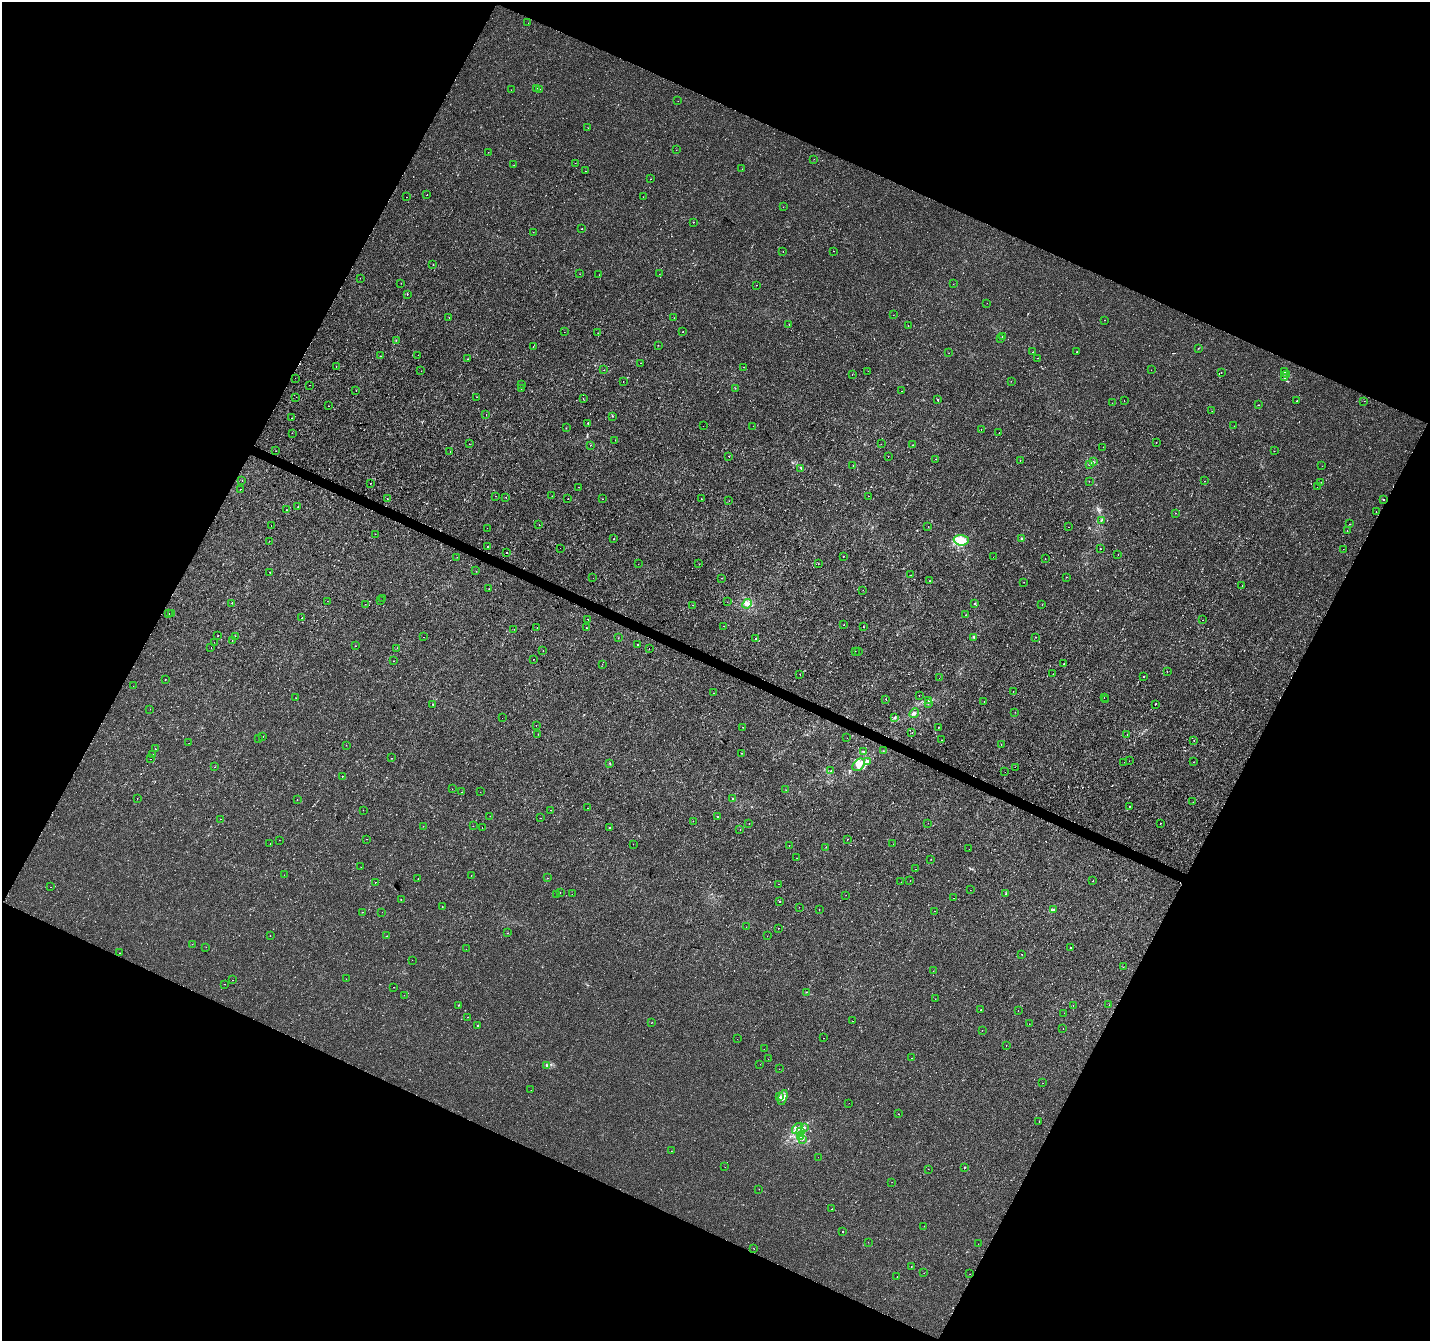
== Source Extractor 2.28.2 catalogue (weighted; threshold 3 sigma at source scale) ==
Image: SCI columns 1-5709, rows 202-5554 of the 5715 x 5822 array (HDU 1 of 3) = the unmasked area's bounding box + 8 px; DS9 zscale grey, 4 x 4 block average (1 PNG px = mean of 4 x 4 image px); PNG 1432 x 1343 px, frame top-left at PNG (2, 2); each listed source drawn as its Kron ellipse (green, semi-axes under 4 px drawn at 4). Shown black and unused: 45% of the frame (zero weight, under 2 of 3 exposures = <1% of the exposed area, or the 3 px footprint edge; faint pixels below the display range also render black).
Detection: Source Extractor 2.28.2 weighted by HDU 2 'WHT'. Background 2.51e-04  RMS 0.0022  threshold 0.0101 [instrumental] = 3 sigma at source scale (4.5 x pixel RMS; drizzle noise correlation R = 1.50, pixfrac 1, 0.0396/0.0396 arcsec/px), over >= 5 px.
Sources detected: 442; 3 too faint to see at this stretch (4 x 4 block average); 20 cosmic-ray / hot-pixel residue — neither listed nor drawn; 4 coinciding with a brighter row at this scale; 3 inside a brighter listed object's ellipse — not listed separately; the other 412 listed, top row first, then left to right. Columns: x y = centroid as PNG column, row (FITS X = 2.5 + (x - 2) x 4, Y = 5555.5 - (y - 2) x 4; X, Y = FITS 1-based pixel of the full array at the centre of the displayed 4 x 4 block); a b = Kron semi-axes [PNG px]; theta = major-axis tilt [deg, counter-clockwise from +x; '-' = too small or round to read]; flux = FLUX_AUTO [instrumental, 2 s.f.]
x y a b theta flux
528 23 2 2 - 0.18
536 88 2 2 - 1.2
540 89 2 2 - 0.22
511 90 2 2 - 0.37
678 101 2 2 - 0.59
588 128 2 2 - 0.3
676 150 2 2 - 0.21
488 152 2 2 - 0.28
814 159 2 2 - 0.31
575 163 2 2 - 0.16
514 165 2 2 - 0.46
742 169 2 2 - 0.31
585 171 2 2 - 0.84
651 179 2 2 - 0.23
427 195 2 2 - 0.9
407 197 2 2 - 0.34
643 197 2 2 - 0.25
783 207 2 2 - 0.27
693 222 2 2 - 3.1
582 229 2 2 - 2.1
533 232 2 2 - 1.1
834 251 2 2 - 0.19
783 252 2 2 - 0.51
433 265 2 2 - 1.4
580 274 2 2 - 0.69
659 274 2 2 - 0.23
599 275 2 2 - 1.1
360 278 2 2 - 0.6
401 283 2 2 - 0.26
953 284 2 2 - 0.26
756 285 2 2 - 1.7
407 294 2 2 - 2
987 303 2 2 - 0.39
893 315 2 2 - 0.34
449 317 2 2 - 0.82
674 318 2 2 - 0.29
1104 320 2 2 - 0.52
789 324 2 2 - 0.6
908 326 2 2 - 0.31
564 332 2 2 - 0.6
683 332 2 2 - 0.5
598 333 2 2 - 0.34
1002 337 2 2 - 0.99
1001 338 2 2 - 0.65
396 340 2 2 - 2.2
658 345 2 2 - 0.44
533 347 2 2 - 0.62
1198 348 2 2 - 0.44
1033 352 2 2 - 1.8
1077 352 2 2 - 0.28
949 353 2 2 - 0.52
418 355 2 2 - 0.22
380 356 2 2 - 0.38
1038 358 2 2 - 0.38
468 359 2 2 - 0.48
641 363 2 2 - 0.78
336 366 2 2 - 0.32
743 367 2 2 - 0.3
604 370 2 2 - 0.31
1151 370 2 2 - 0.18
421 371 2 2 - 0.22
868 371 2 2 - 0.32
1221 372 2 2 - 0.35
1284 372 3 3 - 1.7
852 374 2 2 - 0.29
1286 375 4 2 - 1.9
1284 377 3 2 - 1.4
295 378 2 2 - 0.2
623 381 2 2 - 0.23
1011 381 2 2 - 0.27
521 384 2 2 - 0.46
310 385 2 2 - 0.36
735 388 2 2 - 0.38
521 389 2 2 - 0.27
356 391 2 2 - 0.22
901 391 2 2 - 0.35
296 397 2 2 - 0.23
477 397 2 2 - 0.2
583 399 2 2 - 0.84
937 399 2 2 - 0.78
1124 401 2 2 - 0.43
1297 401 2 2 - 0.56
1364 401 2 2 - 0.29
1112 403 2 2 - 0.24
1258 405 2 2 - 0.43
328 406 2 2 - 0.39
1212 411 2 2 - 0.48
486 414 2 2 - 0.37
612 416 2 2 - 0.73
291 418 2 2 - 0.58
588 423 2 2 - 1.5
703 426 2 2 - 0.48
753 426 2 2 - 0.21
1234 426 2 2 - 0.19
566 428 2 2 - 0.24
981 430 2 2 - 1
292 433 2 2 - 0.22
999 433 2 2 - 0.35
615 440 2 2 - 0.75
1156 442 2 2 - 0.44
469 444 2 2 - 0.98
881 444 2 2 - 0.25
590 445 2 2 - 1.8
913 445 2 2 - 1.2
1103 447 2 2 - 0.28
276 451 2 2 - 0.95
450 451 2 2 - 0.26
1274 451 2 2 - 0.33
729 456 2 2 - 0.93
888 457 2 2 - 0.29
936 459 2 2 - 0.21
1020 460 2 2 - 0.42
1093 462 3 2 - 1.3
1089 464 2 2 - 0.36
853 466 2 2 - 2.7
1322 466 2 2 - 0.15
801 468 2 2 - 0.72
242 481 2 2 - 0.3
1089 481 2 2 - 0.29
1204 481 2 2 - 0.51
1321 482 2 2 - 0.59
371 483 2 2 - 0.33
579 487 2 2 - 0.2
1317 487 2 2 - 0.27
240 489 2 2 - 1
496 496 2 2 - 0.3
552 496 2 2 - 0.29
868 496 2 2 - 0.4
506 497 2 2 - 0.29
387 499 2 2 - 0.32
568 499 2 2 - 1.7
602 499 2 2 - 0.88
701 499 2 2 - 0.36
1384 499 2 2 - 0.6
729 501 2 2 - 0.26
298 506 2 2 - 1.7
286 510 2 2 - 0.34
1376 512 2 2 - 0.69
1176 513 2 2 - 0.38
1101 520 2 2 - 0.84
1350 524 2 2 - 0.39
271 525 2 2 - 0.2
539 525 2 2 - 1.1
928 527 2 2 - 1.1
1069 527 2 2 - 3.4
487 528 2 2 - 0.26
1347 530 2 2 - 0.31
375 534 2 2 - 0.25
1021 538 2 2 - 3.3
614 539 2 2 - 0.57
961 540 7 5 -4 24
269 541 2 2 - 0.36
488 547 2 2 - 2
560 548 2 2 - 0.23
1100 549 2 2 - 0.56
1343 549 2 2 - 0.19
506 553 2 2 - 2
1118 554 2 2 - 0.34
843 556 2 2 - 0.98
457 557 2 2 - 0.44
993 557 2 2 - 0.22
1045 559 2 2 - 0.31
638 564 2 2 - 0.18
699 564 2 2 - 0.39
818 564 2 2 - 0.29
476 571 2 2 - 0.71
270 572 2 2 - 0.54
910 575 2 2 - 0.3
1066 577 2 2 - 1.9
593 578 2 2 - 0.19
721 578 2 2 - 1.8
929 581 2 2 - 1.5
1024 582 2 2 - 0.23
1242 586 2 2 - 0.23
489 589 2 2 - 0.27
863 590 2 2 - 0.53
383 599 2 2 - 1.2
327 601 2 2 - 0.25
381 601 2 2 - 0.32
727 602 2 2 - 0.44
232 603 2 2 - 0.96
365 604 2 2 - 0.29
747 604 5 4 - 4.1
975 604 2 2 - 0.95
692 605 2 2 - 0.29
1042 605 2 2 - 0.24
169 614 2 2 - 0.65
172 614 2 2 - 2
965 615 2 2 - 0.41
302 618 2 2 - 0.57
588 619 2 2 - 1
1202 620 2 2 - 0.32
844 625 2 2 - 0.26
724 626 2 2 - 0.23
537 627 2 2 - 0.4
863 627 2 2 - 0.36
586 628 2 2 - 0.55
514 629 2 2 - 0.2
218 635 2 2 - 0.97
235 636 2 2 - 0.87
424 637 2 2 - 0.73
974 637 3 2 - 0.93
1035 637 2 2 - 1.5
618 638 2 2 - 0.34
755 639 2 2 - 0.53
232 640 2 2 - 0.3
214 642 2 2 - 0.35
638 644 2 2 - 5.1
356 646 2 2 - 0.32
211 647 2 2 - 0.9
397 648 2 2 - 0.26
649 648 2 2 - 0.18
543 651 2 2 - 0.37
855 651 2 2 - 0.49
859 651 2 2 - 0.74
533 659 2 2 - 0.49
394 661 2 2 - 0.34
602 664 2 2 - 0.21
1064 664 2 2 - 1.2
1167 672 2 2 - 0.62
1053 674 2 2 - 0.47
800 675 2 2 - 0.44
1143 677 2 2 - 0.4
939 678 2 2 - 0.52
165 680 2 2 - 0.44
133 686 2 2 - 0.3
1013 691 2 2 - 0.2
713 693 2 2 - 1.3
919 695 2 2 - 1.8
1104 697 2 2 - 0.5
296 698 2 2 - 0.34
886 699 2 2 - 0.76
1105 700 2 2 - 0.14
928 701 2 2 - 0.78
984 702 2 2 - 2.3
432 704 2 2 - 0.51
928 704 2 2 - 0.3
1155 704 2 2 - 3.5
150 709 2 2 - 0.23
1015 712 2 2 - 0.2
914 713 5 2 - 2.3
895 717 2 2 - 0.55
502 718 2 2 - 0.18
536 725 2 2 - 0.22
743 727 2 2 - 1.2
938 727 2 2 - 0.62
912 733 2 2 - 0.83
538 734 2 2 - 0.57
1127 734 2 2 - 1
262 737 2 2 - 0.89
259 738 2 2 - 0.62
847 738 2 2 - 0.29
941 740 2 2 - 0.32
1194 740 2 2 - 0.54
189 743 2 2 - 0.25
1001 744 2 2 - 0.81
346 745 2 2 - 0.52
156 749 2 2 - 0.37
883 751 2 2 - 0.51
863 752 2 2 - 0.96
741 753 2 2 - 0.32
153 755 2 2 - 0.7
392 758 2 2 - 1.2
150 759 2 2 - 0.95
867 761 4 4 - 2.5
1129 761 2 2 - 0.22
1124 762 2 2 - 0.41
1193 762 2 2 - 0.27
610 763 2 2 - 0.66
859 765 7 5 45 7.3
215 767 2 2 - 0.54
1015 767 2 2 - 1.6
830 771 2 2 - 0.96
1005 771 2 2 - 2.2
342 776 2 2 - 0.53
452 789 2 2 - 0.33
786 790 2 2 - 0.19
461 792 2 2 - 0.45
480 792 2 2 - 0.47
137 799 2 2 - 0.9
733 799 2 2 - 1.3
297 800 2 2 - 0.65
1193 802 2 2 - 0.26
1129 806 2 2 - 1.6
587 808 2 2 - 0.29
363 810 2 2 - 0.22
550 810 2 2 - 0.28
490 816 2 2 - 2.5
718 816 2 2 - 1
541 818 2 2 - 0.42
221 819 2 2 - 0.55
693 821 2 2 - 1.4
749 823 2 2 - 0.59
928 823 2 2 - 0.63
1160 823 2 2 - 4
423 826 2 2 - 0.53
473 826 2 2 - 0.41
482 827 2 2 - 0.57
610 827 2 2 - 0.65
740 830 2 2 - 1.3
367 839 2 2 - 0.41
847 839 2 2 - 1.8
279 840 2 2 - 0.19
270 843 2 2 - 0.36
633 844 2 2 - 0.22
893 844 2 2 - 0.48
789 846 2 2 - 0.64
826 847 2 2 - 0.5
969 849 2 2 - 0.18
797 858 2 2 - 2.2
931 859 2 2 - 0.32
361 867 2 2 - 0.31
916 869 2 2 - 1
284 875 2 2 - 0.47
471 875 2 2 - 0.38
418 878 2 2 - 0.26
547 878 2 2 - 0.24
910 881 2 2 - 0.2
1093 881 2 2 - 0.95
375 882 2 2 - 0.63
901 882 2 2 - 0.48
779 884 2 2 - 0.51
50 887 2 2 - 0.84
970 890 2 2 - 0.86
560 892 2 2 - 0.66
572 894 2 2 - 0.23
1006 894 3 2 - 0.49
556 895 2 2 - 0.33
846 895 2 2 - 2.1
954 898 2 2 - 0.69
401 899 2 2 - 0.55
779 901 2 2 - 0.67
442 907 2 2 - 0.31
799 907 2 2 - 0.26
1054 909 3 2 - 1.1
819 910 2 2 - 1.3
934 911 2 2 - 1.3
362 912 2 2 - 0.88
382 912 2 2 - 0.17
746 927 2 2 - 0.42
779 928 2 2 - 0.32
508 933 2 2 - 0.22
270 936 2 2 - 0.27
387 936 2 2 - 2.8
767 936 2 2 - 0.38
192 944 2 2 - 0.49
206 947 2 2 - 0.56
1070 947 2 2 - 0.56
466 949 2 2 - 0.65
119 953 2 2 - 1.4
1022 954 2 2 - 0.75
412 960 2 2 - 0.23
1123 967 2 2 - 0.36
933 971 2 2 - 0.24
346 979 2 2 - 0.25
232 980 2 2 - 0.26
224 984 2 2 - 0.33
394 987 2 2 - 0.48
806 992 2 2 - 1.4
404 995 2 2 - 0.3
935 999 2 2 - 0.27
458 1005 2 2 - 0.39
1073 1005 2 2 - 0.2
1109 1005 2 2 - 0.24
981 1010 2 2 - 0.62
1018 1010 2 2 - 0.32
1064 1013 2 2 - 0.29
467 1017 2 2 - 0.23
852 1021 2 2 - 0.4
651 1023 2 2 - 0.36
1029 1024 2 2 - 0.26
478 1026 2 2 - 1
1063 1029 2 2 - 0.39
982 1030 2 2 - 0.23
824 1038 2 2 - 1.6
737 1039 2 2 - 0.29
1006 1045 2 2 - 0.62
764 1049 2 2 - 0.67
911 1058 2 2 - 1.1
768 1059 2 2 - 0.52
760 1064 2 2 - 0.37
547 1065 3 2 - 1.1
779 1069 2 2 - 0.26
1043 1083 2 2 - 0.32
531 1090 2 2 - 0.33
779 1096 3 2 - 1.3
783 1097 8 3 72 4.7
849 1103 2 2 - 0.75
898 1114 2 2 - 0.4
1039 1122 2 2 - 0.3
804 1127 2 2 - 1
797 1129 6 3 51 5.6
800 1132 3 2 - 1.1
800 1137 3 2 - 1.2
803 1139 2 2 - 0.57
671 1151 2 2 - 0.31
818 1157 2 2 - 0.23
725 1167 2 2 - 0.18
964 1167 2 2 - 0.72
928 1169 2 2 - 0.21
892 1182 2 2 - 0.34
759 1189 2 2 - 0.33
832 1209 2 2 - 0.33
924 1226 2 2 - 0.3
842 1232 2 2 - 1.8
868 1242 2 2 - 1.3
978 1244 2 2 - 0.52
754 1249 2 2 - 0.52
911 1266 2 2 - 0.41
924 1273 2 2 - 0.2
970 1274 2 2 - 0.24
897 1277 2 2 - 0.3
Diffuse or blended objects may show on this block-average render without a row.